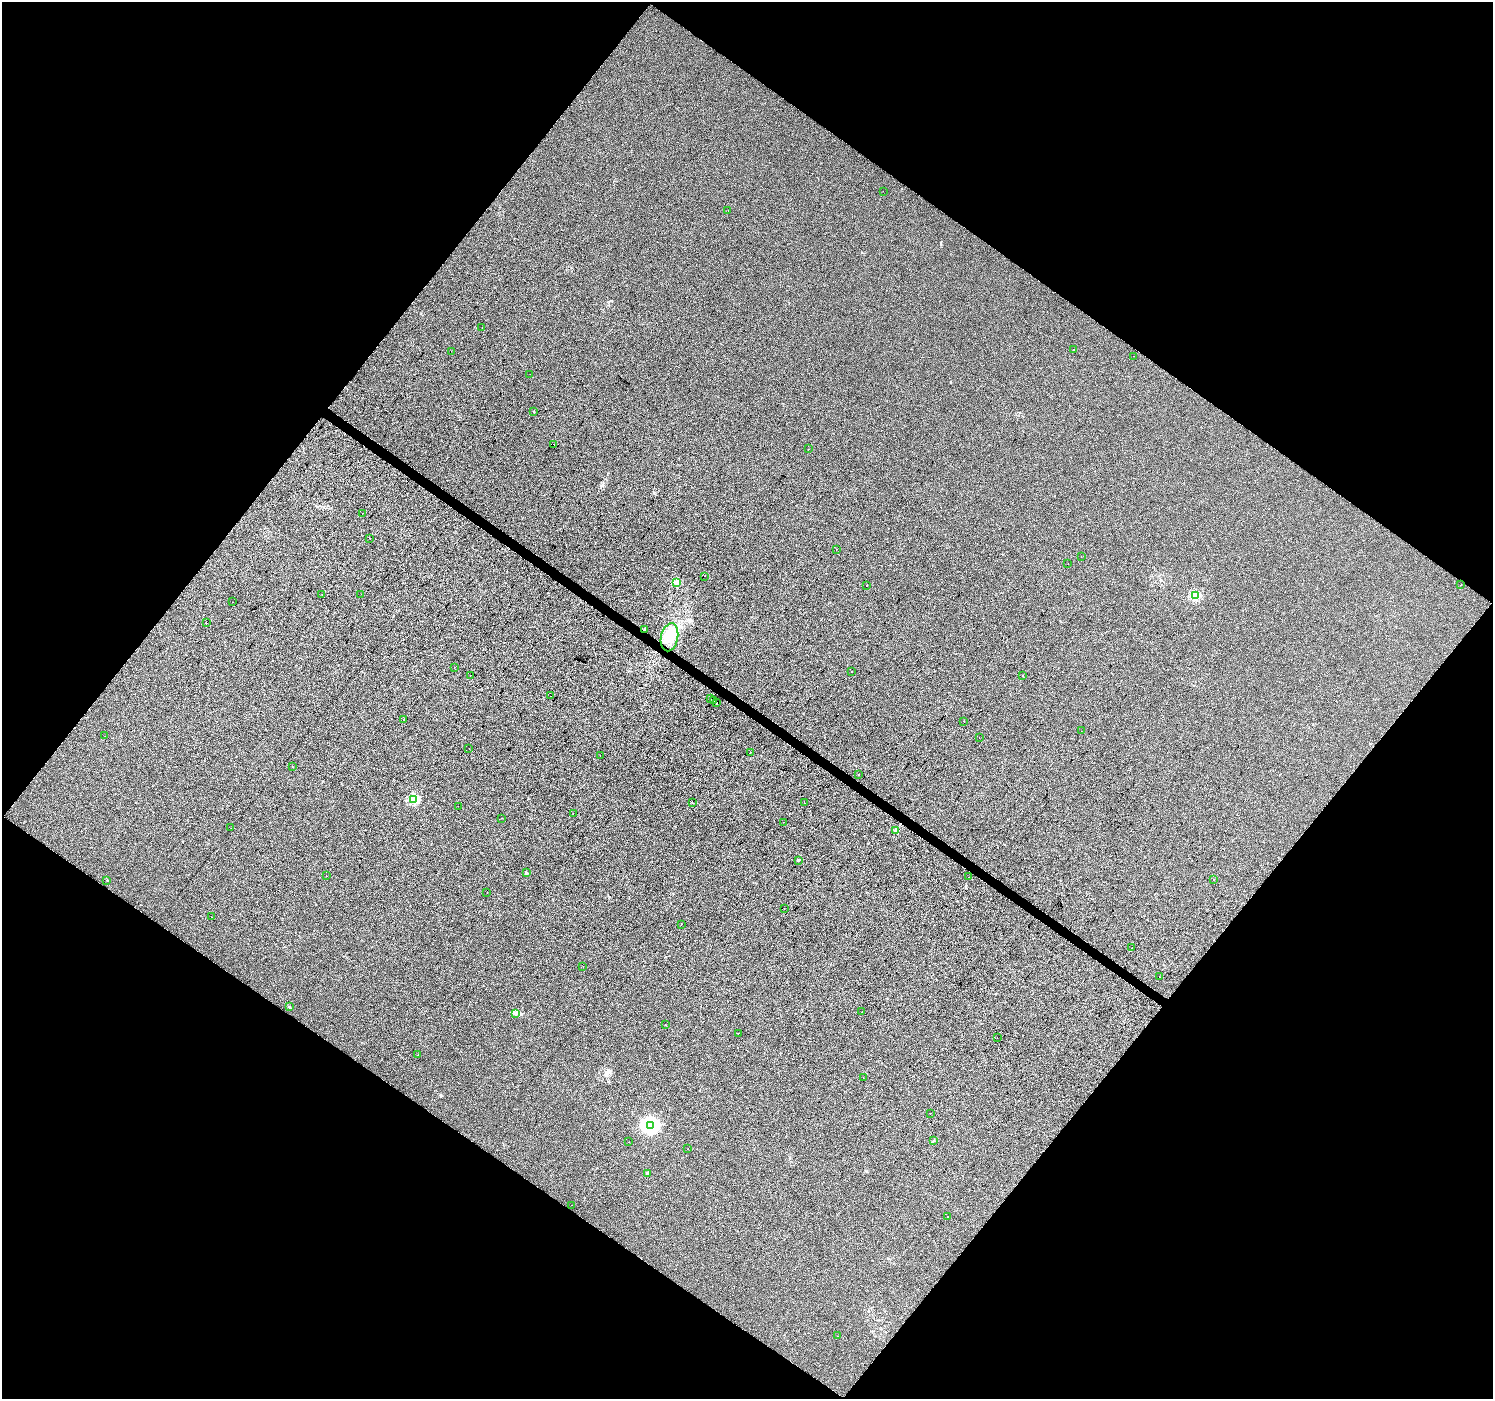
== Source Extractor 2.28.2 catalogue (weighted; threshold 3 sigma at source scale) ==
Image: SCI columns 6-5969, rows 246-5830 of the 5969 x 6009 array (HDU 1 of 3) = the unmasked area's bounding box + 8 px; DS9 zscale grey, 4 x 4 block average (1 PNG px = mean of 4 x 4 image px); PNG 1495 x 1401 px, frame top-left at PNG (2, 2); each listed source drawn as its Kron ellipse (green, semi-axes under 4 px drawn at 4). Shown black and unused: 50% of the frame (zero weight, under 2 of 3 exposures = <1% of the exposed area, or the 3 px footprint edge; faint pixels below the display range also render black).
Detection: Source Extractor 2.28.2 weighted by HDU 2 'WHT'. Background 4.93e-04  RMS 0.0057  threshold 0.0254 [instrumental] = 3 sigma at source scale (4.5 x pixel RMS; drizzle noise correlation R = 1.50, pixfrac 1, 0.0396/0.0396 arcsec/px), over >= 5 px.
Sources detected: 94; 1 inside a brighter object's white glare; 8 cosmic-ray / hot-pixel residue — neither listed nor drawn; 1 coinciding with a brighter row at this scale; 1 inside a brighter listed object's ellipse — not listed separately; the other 83 listed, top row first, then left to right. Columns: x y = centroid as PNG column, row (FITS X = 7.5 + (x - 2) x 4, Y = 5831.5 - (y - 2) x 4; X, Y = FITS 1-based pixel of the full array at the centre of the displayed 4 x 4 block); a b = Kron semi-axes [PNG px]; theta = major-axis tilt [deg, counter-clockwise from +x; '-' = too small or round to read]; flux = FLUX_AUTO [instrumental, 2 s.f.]
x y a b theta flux
883 191 2 2 - 1.1
728 210 2 2 - 1.1
482 328 2 2 - 3.6
1074 350 2 2 - 1.2
451 351 2 2 - 0.66
1133 356 2 2 - 0.64
530 374 2 2 - 0.65
534 412 2 2 - 1.5
554 444 2 2 - 6.6
808 449 2 2 - 0.75
362 513 2 2 - 0.75
370 538 2 2 - 1.6
836 549 2 2 - 0.74
1081 556 2 2 - 0.7
1068 563 2 2 - 0.37
704 576 2 2 - 0.72
676 582 2 2 - 67
866 585 2 2 - 1.9
1461 585 2 2 - 0.53
322 594 2 2 - 1.4
361 594 2 2 - 0.42
1195 596 2 2 - 150
233 602 2 2 - 0.72
206 623 2 2 - 11
645 629 2 2 - 6.1
669 637 14 8 78 56
454 667 2 2 - 1.3
851 671 2 2 - 1.2
470 675 2 2 - 0.85
1022 675 2 2 - 1.5
550 696 2 2 - 2.7
710 698 2 2 - 0.78
714 700 2 2 - 7.4
717 703 2 2 - 3
404 719 2 2 - 0.81
964 722 2 2 - 5.7
1081 731 2 2 - 1.1
105 736 2 2 - 1.2
979 738 2 2 - 1.5
469 749 2 2 - 1.5
750 752 2 2 - 1.1
600 756 2 2 - 1.1
292 767 2 2 - 1.2
858 775 2 2 - 1.1
413 799 2 2 - 180
693 803 2 2 - 2.8
805 803 2 2 - 6.1
458 806 2 2 - 0.74
573 813 2 2 - 1.2
501 818 2 2 - 0.49
784 822 2 2 - 1.9
231 828 2 2 - 0.77
896 830 2 2 - 41
798 860 2 2 - 11
526 873 2 2 - 16
326 876 2 2 - 0.88
969 877 2 2 - 0.73
107 880 2 2 - 0.92
1213 880 2 2 - 0.67
487 892 2 2 - 6.1
784 908 2 2 - 1.5
211 917 2 2 - 0.46
681 924 2 2 - 0.79
1131 948 2 2 - 2.4
583 966 2 2 - 0.6
1159 976 2 2 - 0.73
289 1007 2 2 - 11
862 1011 2 2 - 0.58
516 1014 3 2 - 4.6
665 1025 2 2 - 3.4
738 1033 2 2 - 0.79
997 1038 2 2 - 1
418 1055 2 2 - 1.4
863 1078 2 2 - 1.9
931 1113 2 2 - 0.52
650 1125 4 3 - 1100
933 1141 2 2 - 1.6
629 1142 2 2 - 1.5
688 1148 2 2 - 0.5
648 1174 4 3 - 4
572 1205 2 2 - 1.1
947 1217 2 2 - 0.62
838 1336 2 2 - 3.7
Overlapping masked pixels (flux is a lower limit): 1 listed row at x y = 645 629
Diffuse or blended objects may show on this block-average render without a row.